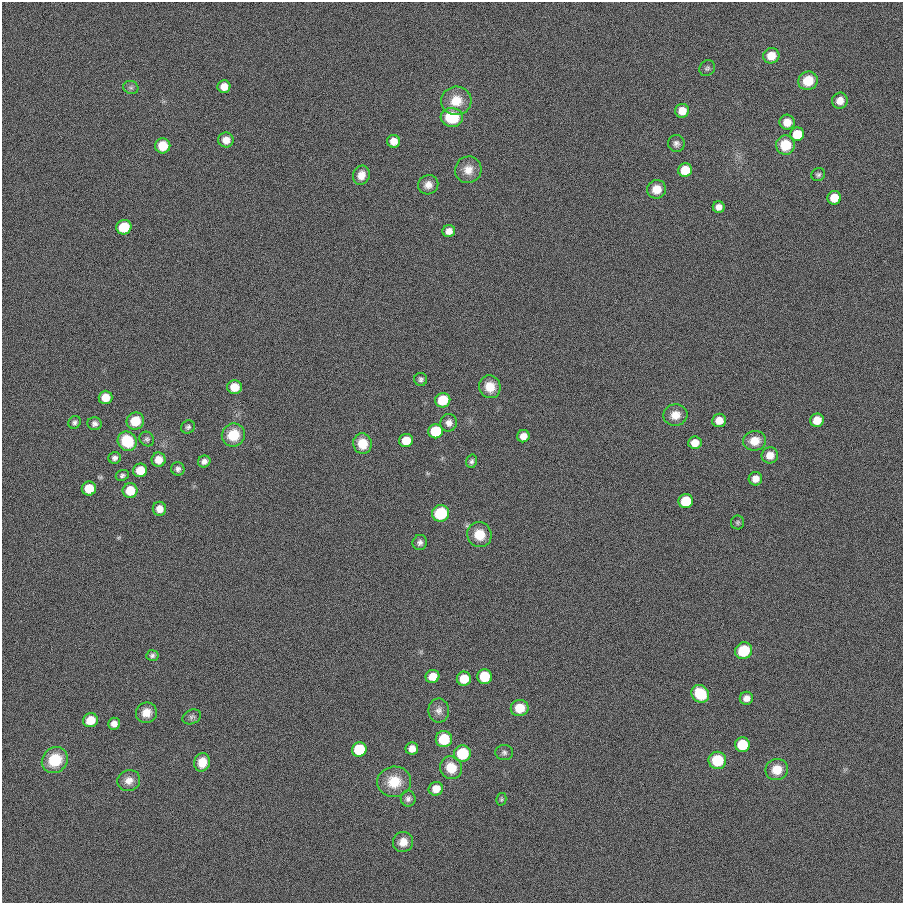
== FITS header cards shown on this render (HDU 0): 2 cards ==
NAXIS1  =                  901
NAXIS2  =                  901

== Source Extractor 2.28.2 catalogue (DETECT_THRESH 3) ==
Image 901 x 901 px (HDU 0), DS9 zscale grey, 1 PNG px = 1 image px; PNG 905 x 905 px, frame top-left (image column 1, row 901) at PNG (2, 2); each listed source drawn as its Kron ellipse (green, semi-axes under 4 px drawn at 4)
Background 0.00188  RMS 0.099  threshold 0.298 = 3 sigma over >= 5 px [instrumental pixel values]
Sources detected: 95; all 95 listed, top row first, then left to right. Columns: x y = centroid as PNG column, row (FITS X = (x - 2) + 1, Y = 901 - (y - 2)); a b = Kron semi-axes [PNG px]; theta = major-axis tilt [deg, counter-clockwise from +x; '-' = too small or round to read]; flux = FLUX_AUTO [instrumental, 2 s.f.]
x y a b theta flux
771 56 8 7 - 100
707 68 8 7 - 17
808 81 10 9 - 150
131 87 7 6 - 18
224 87 6 6 - 71
456 101 15 14 - 140
840 101 8 7 - 57
682 111 7 7 - 88
452 117 11 9 -7 270
787 122 7 7 - 72
797 134 7 6 - 180
226 140 7 7 - 58
394 141 6 6 - 69
676 143 8 8 - 26
785 145 9 9 - 170
163 146 7 7 - 130
468 170 13 13 - 77
685 170 7 6 - 150
361 175 10 8 68 60
818 175 7 6 - 16
428 185 10 9 - 46
656 189 9 9 - 95
834 198 7 6 - 120
719 207 6 6 - 38
124 227 7 7 - 270
449 231 6 6 - 46
421 379 6 6 - 17
234 387 7 7 - 100
490 387 11 10 - 110
106 397 7 7 - 85
443 400 7 7 - 180
675 415 12 10 11 81
719 420 7 6 - 67
817 420 7 6 - 100
135 421 9 8 - 150
74 422 6 6 - 20
449 423 9 8 - 37
95 424 7 6 - 24
188 427 7 6 - 17
436 431 7 7 - 330
233 435 12 11 - 170
523 436 6 6 - 56
147 439 8 7 - 17
406 440 7 6 - 120
127 441 10 9 - 250
755 441 12 9 9 110
695 443 7 6 - 72
362 444 10 9 - 130
770 455 8 8 - 68
115 458 6 5 - 21
159 460 7 7 - 70
204 461 6 6 - 29
472 461 7 5 75 16
178 469 7 6 - 22
140 470 7 6 - 130
122 475 7 5 25 16
755 479 7 6 - 54
89 488 7 7 - 140
130 490 7 7 - 140
686 501 7 7 - 250
159 509 7 6 - 54
440 513 8 8 - 320
737 522 7 6 - 12
479 535 12 12 - 120
420 543 8 7 - 25
744 651 9 8 - 220
152 655 6 5 - 17
432 676 7 6 - 87
484 676 7 7 - 270
464 679 7 7 - 130
700 694 9 8 - 240
746 698 6 6 - 42
520 708 9 8 - 130
439 711 12 10 89 41
146 713 10 10 - 69
192 717 10 7 24 18
90 720 7 7 - 120
114 724 6 6 - 38
444 739 8 8 - 230
742 745 7 7 - 250
359 749 7 7 - 390
412 749 6 6 - 51
504 752 9 7 -3 20
462 753 8 8 - 300
55 760 14 12 42 230
717 760 9 8 - 250
202 762 9 8 - 100
451 768 12 10 -54 140
777 770 11 10 - 110
129 780 11 10 - 56
394 782 17 15 4 170
436 789 7 6 - 75
408 799 8 7 - 25
501 799 6 5 - 10
403 842 10 10 - 65